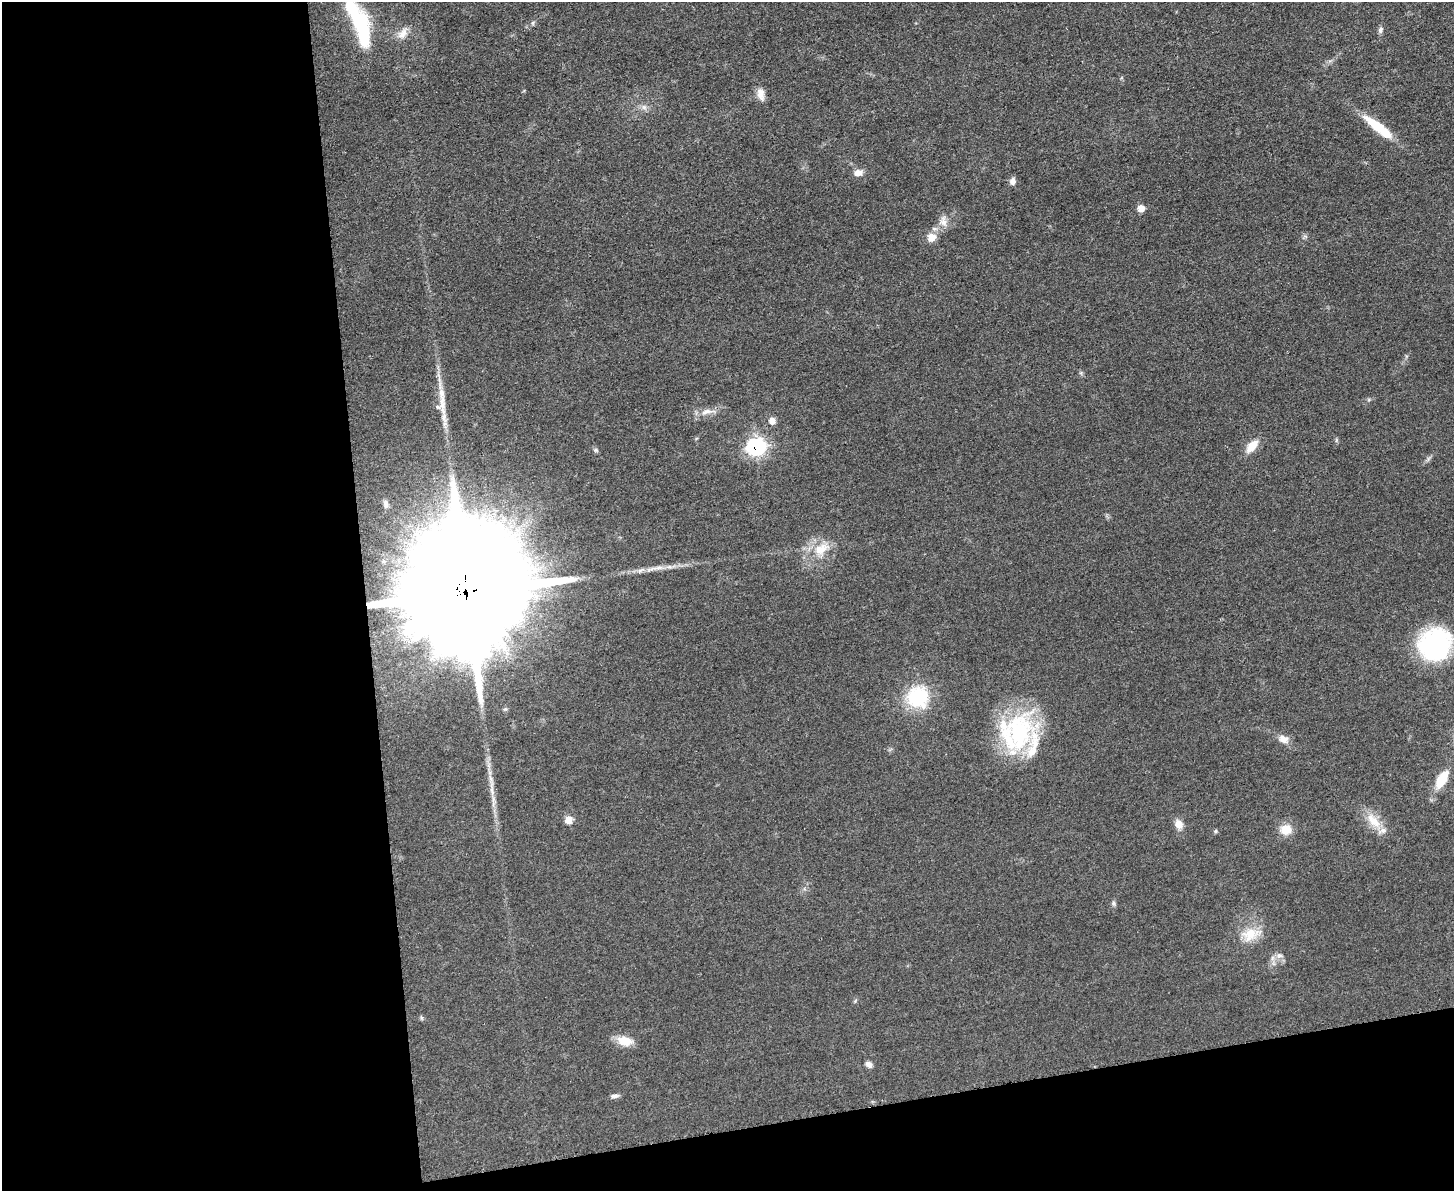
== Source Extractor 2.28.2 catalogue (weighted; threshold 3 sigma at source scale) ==
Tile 10 of 3 x 4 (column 1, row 4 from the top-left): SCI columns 139-1590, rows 6-1194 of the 4750 x 4766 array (HDU 1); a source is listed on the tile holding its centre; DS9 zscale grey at full resolution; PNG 1456 x 1193 px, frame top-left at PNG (2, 2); no overlay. Shown black and unused: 31% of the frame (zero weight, under 3 of 5 exposures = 1% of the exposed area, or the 3 px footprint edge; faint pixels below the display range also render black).
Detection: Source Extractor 2.28.2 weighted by HDU 2 'WHT'; one run over the whole footprint, this tile lists its part. Background 0.0467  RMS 0.0056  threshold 0.025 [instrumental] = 3 sigma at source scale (4.5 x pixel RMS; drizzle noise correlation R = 1.50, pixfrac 1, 0.05/0.05 arcsec/px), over >= 5 px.
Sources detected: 44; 2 inside a brighter object's white glare — not listed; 2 inside a brighter listed object's ellipse — not listed separately; the other 40 listed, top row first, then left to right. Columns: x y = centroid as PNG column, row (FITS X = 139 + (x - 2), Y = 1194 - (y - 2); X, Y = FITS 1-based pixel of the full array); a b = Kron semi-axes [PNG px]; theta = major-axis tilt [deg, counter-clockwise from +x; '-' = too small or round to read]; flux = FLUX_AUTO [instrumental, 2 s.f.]
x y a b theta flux
533 23 6 4 -73 0.77
361 27 49 16 -74 45
1380 30 9 6 71 1.6
403 33 18 9 51 5.1
761 94 17 9 -77 4.5
644 107 7 6 - 1.8
1379 128 40 11 -37 19
858 173 10 8 7 3.9
1013 181 8 7 - 2.5
1141 208 6 6 - 5.5
943 221 15 11 -84 4.9
931 237 10 10 - 6
442 403 27 9 -87 9.1
706 412 19 7 11 4.7
772 421 8 7 - 3.7
1252 446 20 10 49 7.4
756 447 10 9 - 93
596 450 6 5 - 0.99
386 504 10 6 -78 1.7
821 549 24 14 29 13
654 568 12 5 9 2.9
467 593 42 33 87 21000
1435 644 38 34 44 64
917 697 23 22 - 34
1019 731 58 35 79 68
1283 739 14 10 -29 4.3
1442 779 21 10 60 14
492 789 27 5 -87 6.1
569 820 7 6 - 5.7
1373 821 27 12 -47 10
1178 824 11 9 -56 4.7
1286 830 13 12 - 8
1215 831 5 5 - 0.81
1113 903 7 5 -74 1.1
1251 934 27 16 18 12
1279 956 9 7 33 2.4
421 1017 6 4 -72 0.83
625 1041 19 11 -15 7.9
869 1064 9 7 -37 2.1
614 1096 11 5 7 1.7
Overlapping masked pixels (flux is a lower limit): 2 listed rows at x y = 756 447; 467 593
Isophote crosses this tile's border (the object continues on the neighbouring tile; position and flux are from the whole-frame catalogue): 1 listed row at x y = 361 27